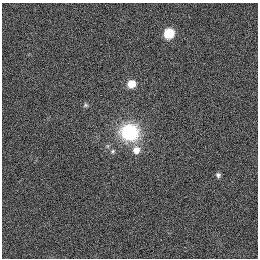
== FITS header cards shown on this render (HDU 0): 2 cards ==
NAXIS1  =                  256
NAXIS2  =                  256

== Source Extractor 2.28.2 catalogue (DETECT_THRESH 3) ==
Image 256 x 256 px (HDU 0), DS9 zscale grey, 1 PNG px = 1 image px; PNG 260 x 260 px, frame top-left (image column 1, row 256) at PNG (2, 3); no overlay
Background 1120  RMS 5.1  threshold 15.4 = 3 sigma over >= 5 px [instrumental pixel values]
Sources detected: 7; all 7 listed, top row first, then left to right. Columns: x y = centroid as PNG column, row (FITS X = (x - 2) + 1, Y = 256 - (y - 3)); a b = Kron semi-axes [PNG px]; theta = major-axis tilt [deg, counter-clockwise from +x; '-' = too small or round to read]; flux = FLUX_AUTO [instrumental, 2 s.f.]
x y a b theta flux
169 33 8 7 - 12000
131 84 7 7 - 5200
86 105 7 5 0 620
129 132 18 16 -4 25000
136 150 10 10 - 3300
113 151 7 6 - 740
218 175 7 6 - 990